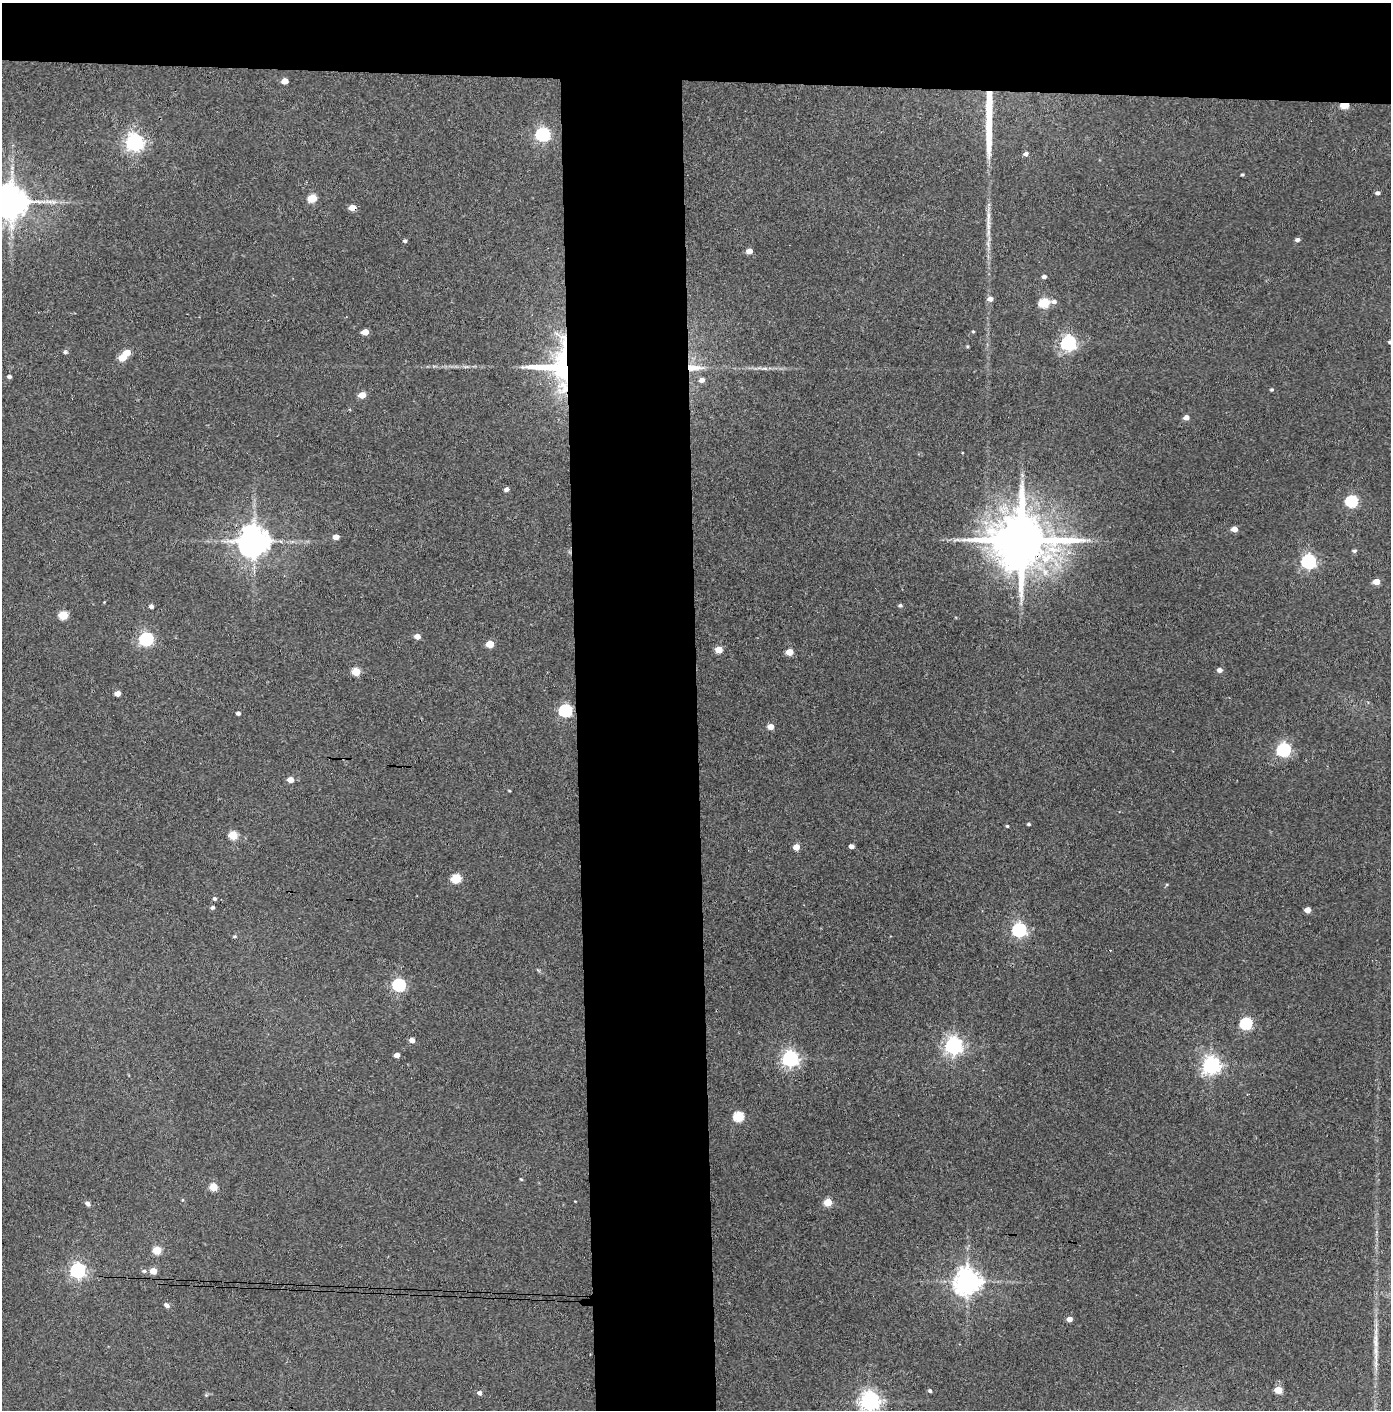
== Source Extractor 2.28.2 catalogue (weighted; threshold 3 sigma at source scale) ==
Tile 2 of 3 x 3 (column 2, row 1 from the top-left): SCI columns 1464-2852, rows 2822-4229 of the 4314 x 4236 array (HDU 1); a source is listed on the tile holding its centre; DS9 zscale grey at full resolution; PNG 1393 x 1412 px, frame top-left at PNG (2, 3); no overlay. Shown black and unused: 14% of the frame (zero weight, under 3 of 4 exposures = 6% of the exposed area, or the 3 px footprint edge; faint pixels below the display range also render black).
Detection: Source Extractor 2.28.2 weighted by HDU 2 'WHT'; one run over the whole footprint, this tile lists its part. Background 0.0738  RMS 0.0052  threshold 0.0235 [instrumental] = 3 sigma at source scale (4.5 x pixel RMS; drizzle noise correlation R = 1.50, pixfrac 1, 0.05/0.05 arcsec/px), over >= 5 px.
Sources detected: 99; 2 cosmic-ray / hot-pixel residue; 1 long thin detection or spike segment (spike, bleed or trail) — not listed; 1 inside a brighter listed object's ellipse — not listed separately; the other 95 listed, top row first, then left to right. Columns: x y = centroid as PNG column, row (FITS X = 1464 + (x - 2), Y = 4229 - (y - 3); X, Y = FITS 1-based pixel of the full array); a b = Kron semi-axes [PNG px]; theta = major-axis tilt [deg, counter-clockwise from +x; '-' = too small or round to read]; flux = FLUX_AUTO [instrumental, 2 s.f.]
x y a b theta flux
285 81 5 4 - 5.9
1345 105 5 4 - 15
543 135 7 6 - 110
134 142 7 6 - 230
1026 154 5 4 - 2
1242 175 3 3 - 0.7
1378 193 4 4 - 1.5
312 198 6 5 - 17
11 202 10 9 - 1300
352 208 5 4 - 6.5
988 216 18 5 88 3.8
1297 240 5 4 - 1.7
405 241 4 4 - 1
749 251 5 4 - 4.3
1044 277 4 4 - 1.8
990 299 6 4 4 2.8
1054 302 7 5 -2 1.8
1044 303 6 5 - 31
973 331 4 3 - 0.6
365 332 5 4 - 7.2
1390 342 4 4 - 1.1
1068 343 6 6 - 150
967 347 4 3 - 0.6
65 352 5 5 - 1
127 353 5 4 - 8.8
122 358 5 5 - 10
556 365 48 34 15 66
694 367 24 8 -1 7.2
9 376 4 4 - 1.4
702 380 6 5 - 2.8
1272 390 4 4 - 0.74
362 395 5 4 - 6.9
1186 417 5 4 - 2.9
506 489 5 4 - 2.1
1352 501 6 6 - 61
1234 529 5 4 - 4.5
336 537 5 4 - 4.2
957 540 10 4 13 1.5
1021 540 16 14 0 4000
254 541 9 8 - 990
1354 551 5 4 - 1
1308 561 6 6 - 130
1376 582 5 4 - 6.5
900 605 5 4 - 1
151 606 4 4 - 1.6
63 615 5 5 - 19
417 636 6 5 - 3.3
146 639 6 6 - 100
490 644 5 5 - 10
719 650 5 4 - 9.6
789 652 5 4 - 8.8
1220 670 5 5 - 2.4
356 671 5 5 - 16
117 693 5 4 - 4.1
565 711 6 6 - 79
238 713 4 3 - 1.5
771 727 5 4 - 4.9
1284 750 6 6 - 110
290 780 5 5 - 4.1
1029 824 4 3 - 0.78
1007 826 4 4 - 0.55
233 835 5 5 - 17
851 846 4 4 - 2.2
796 847 5 4 - 6.3
456 878 5 5 - 26
214 899 5 4 - 1
212 907 5 4 - 1.1
1307 910 5 4 - 4.5
1019 930 6 6 - 120
235 936 5 4 - 0.67
399 985 6 6 - 83
1246 1024 6 6 - 57
412 1040 5 4 - 3.3
953 1046 6 6 - 230
397 1055 4 4 - 3.2
790 1059 6 6 - 190
1211 1065 7 6 - 230
738 1117 6 5 - 34
521 1179 5 3 - 0.47
213 1187 5 5 - 13
182 1200 4 3 - 0.43
828 1202 5 5 - 15
87 1204 7 5 -44 1.8
157 1250 5 5 - 15
78 1271 6 6 - 160
144 1271 7 4 -9 1
153 1271 5 4 - 6.6
967 1281 8 8 - 630
167 1305 8 5 -34 1.6
1069 1319 4 4 - 4.1
1376 1341 25 4 89 4.4
1278 1390 5 5 - 12
930 1391 4 4 - 1
479 1393 5 4 - 1.8
870 1401 7 7 - 310
Overlapping masked pixels (flux is a lower limit): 6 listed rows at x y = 1345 105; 352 208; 556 365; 694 367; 1021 540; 254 541
Isophote crosses this tile's border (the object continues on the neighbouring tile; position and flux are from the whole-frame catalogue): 3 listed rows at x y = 11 202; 1390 342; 870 1401